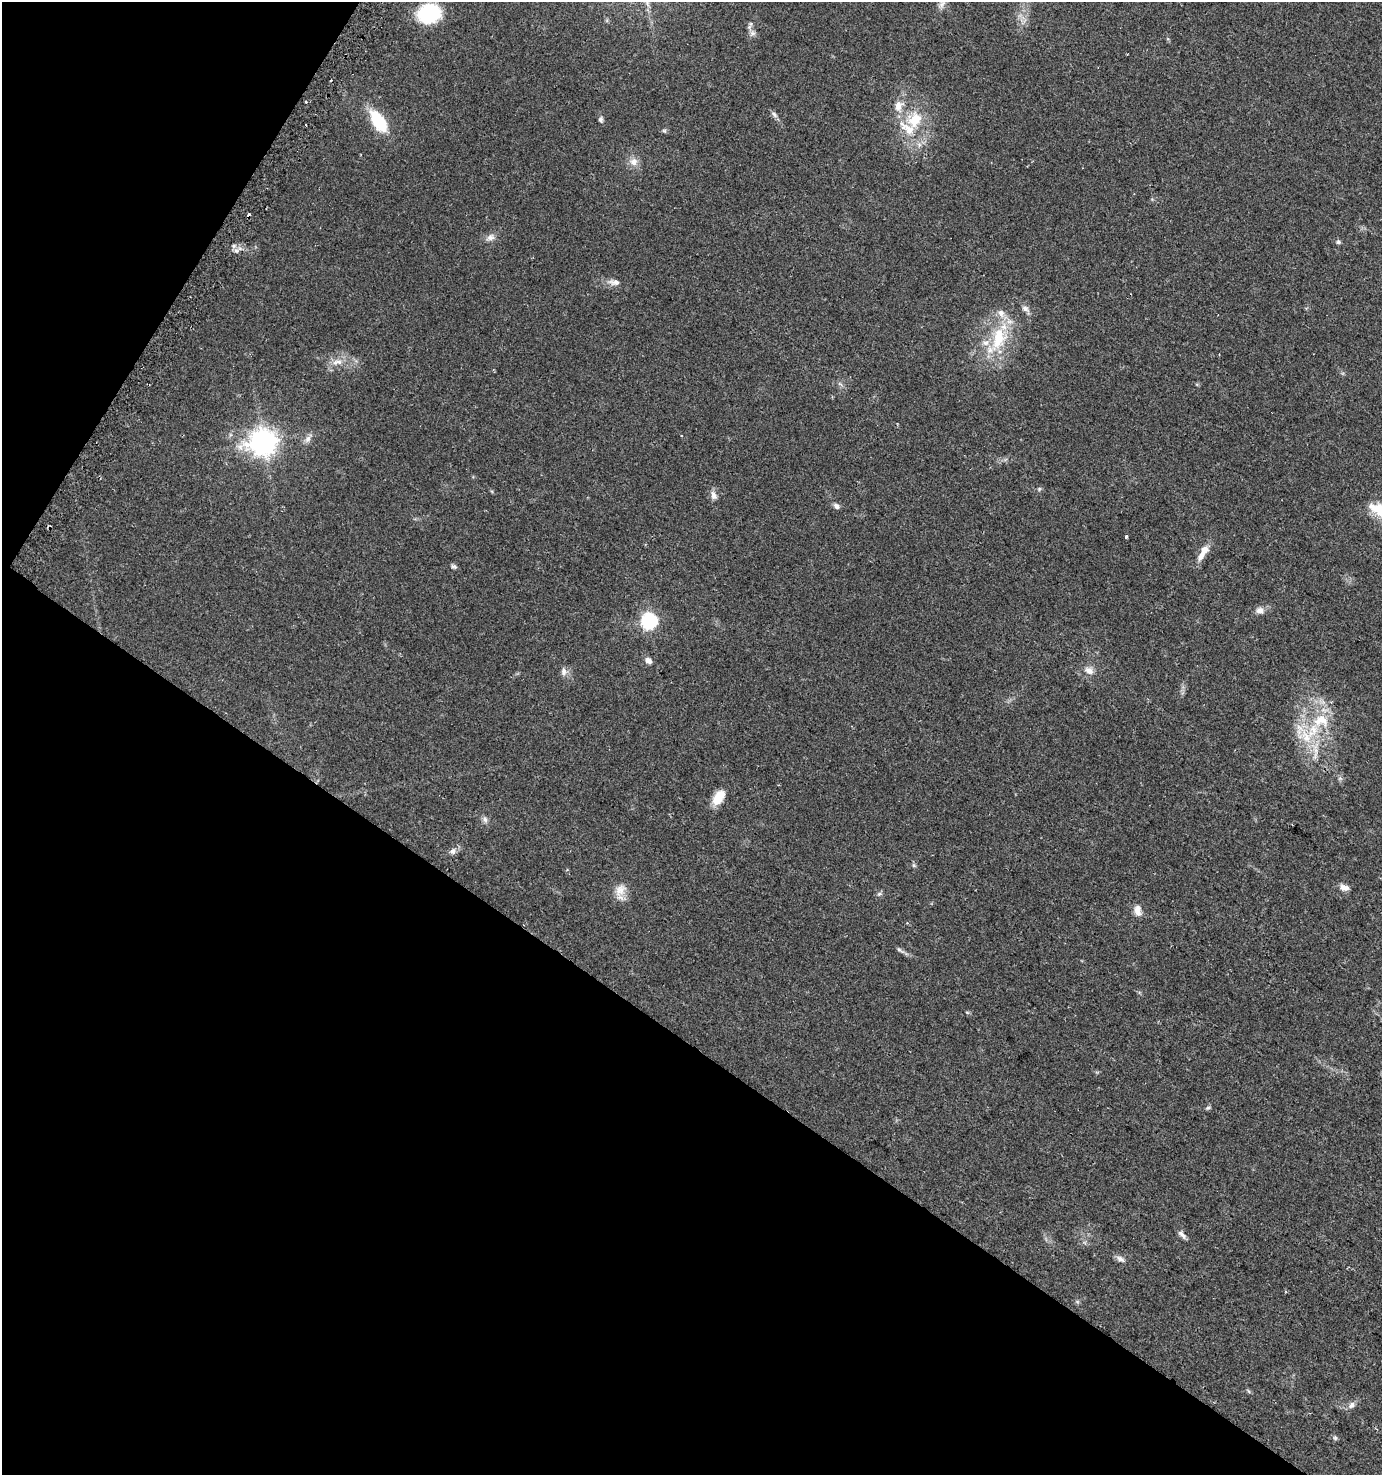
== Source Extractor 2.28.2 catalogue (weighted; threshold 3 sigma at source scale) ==
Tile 9 of 4 x 4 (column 1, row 3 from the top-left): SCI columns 217-1596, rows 1500-2972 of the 6018 x 5937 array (HDU 1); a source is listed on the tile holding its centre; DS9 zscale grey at full resolution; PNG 1384 x 1477 px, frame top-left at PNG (2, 2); no overlay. Shown black and unused: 34% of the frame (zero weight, under 2 of 3 exposures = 2% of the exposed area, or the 3 px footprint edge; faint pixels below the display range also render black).
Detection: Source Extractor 2.28.2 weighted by HDU 2 'WHT'; one run over the whole footprint, this tile lists its part. Background 0.0616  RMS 0.0082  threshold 0.037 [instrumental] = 3 sigma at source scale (4.5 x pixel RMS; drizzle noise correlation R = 1.50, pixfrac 1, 0.0396/0.0396 arcsec/px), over >= 5 px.
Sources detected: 55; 2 cosmic-ray / hot-pixel residue — not listed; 5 inside a brighter listed object's ellipse — not listed separately; the other 48 listed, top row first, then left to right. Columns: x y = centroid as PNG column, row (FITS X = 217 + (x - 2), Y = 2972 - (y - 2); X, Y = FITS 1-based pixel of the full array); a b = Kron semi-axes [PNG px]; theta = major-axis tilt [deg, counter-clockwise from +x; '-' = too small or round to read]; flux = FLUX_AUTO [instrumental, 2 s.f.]
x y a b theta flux
429 13 23 18 17 49
751 24 7 4 87 1.7
752 34 9 6 40 2.4
306 102 3 3 - 1.4
899 106 17 12 76 9.2
774 114 10 5 -62 2.2
600 120 7 6 - 1.9
915 120 26 18 60 25
378 121 25 12 -55 33
664 131 6 4 0 1.3
634 162 11 10 - 5.8
490 237 11 9 10 4.1
1338 242 6 6 - 1.5
615 282 15 8 -4 4.9
1025 308 9 7 -25 3.1
999 338 34 18 77 39
335 362 9 6 23 3.9
308 438 9 6 73 3.3
263 442 9 8 - 830
1039 489 6 4 47 1.1
714 495 12 7 -69 3.9
836 506 8 6 -38 2.6
1380 510 24 17 -50 20
1126 537 3 3 - 1.6
1203 553 23 7 59 9.8
454 566 8 5 -29 1.7
1260 610 10 8 8 4.2
649 621 7 7 - 180
648 661 7 6 - 4.2
1089 670 13 10 -35 5.4
563 671 12 7 -88 3.6
1321 720 24 18 0 27
1306 737 24 16 -22 23
1340 778 6 4 18 1.2
719 797 18 9 53 16
485 819 9 7 -56 2.6
452 851 10 8 32 3.2
914 865 6 5 - 1.4
1344 888 11 7 -17 4.7
620 890 18 12 51 9
879 894 6 4 43 1.5
1137 910 15 8 -86 5.6
899 950 12 4 -31 2.2
1208 1108 7 4 2 1.2
1182 1235 15 5 -45 3
1120 1259 12 6 -34 3.3
1352 1405 9 7 57 3.2
1335 1438 6 5 - 1.4
Isophote crosses this tile's border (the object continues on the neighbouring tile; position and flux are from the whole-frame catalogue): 1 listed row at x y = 1380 510